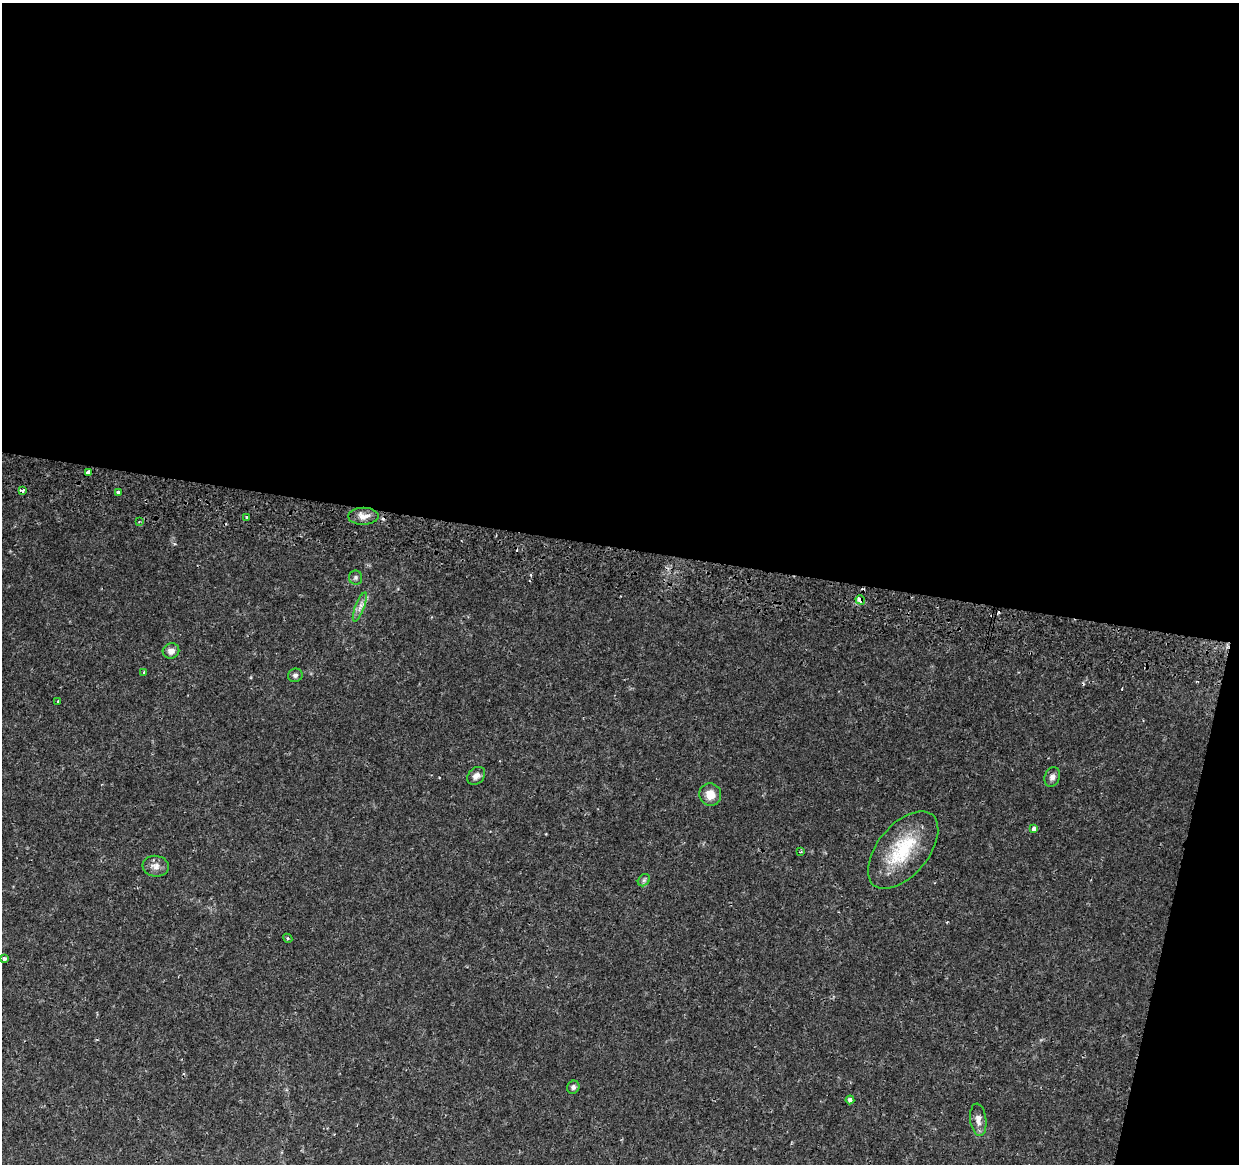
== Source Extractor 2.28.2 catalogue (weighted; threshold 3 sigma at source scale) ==
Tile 4 of 4 x 4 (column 4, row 1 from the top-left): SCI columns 3731-4967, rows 3817-4978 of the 4977 x 5249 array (HDU 1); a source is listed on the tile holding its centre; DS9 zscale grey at full resolution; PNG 1241 x 1166 px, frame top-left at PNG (2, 3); each listed source drawn as its Kron ellipse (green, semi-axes under 4 px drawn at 4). Shown black and unused: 49% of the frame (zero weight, under 2 of 3 exposures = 3% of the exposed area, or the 3 px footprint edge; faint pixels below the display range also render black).
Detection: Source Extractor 2.28.2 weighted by HDU 2 'WHT'; one run over the whole footprint, this tile lists its part. Background 0.0373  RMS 0.0039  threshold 0.0177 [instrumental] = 3 sigma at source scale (4.5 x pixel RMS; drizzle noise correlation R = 1.50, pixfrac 1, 0.0396/0.0396 arcsec/px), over >= 5 px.
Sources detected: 29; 3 cosmic-ray / hot-pixel residue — neither listed nor drawn; the other 26 listed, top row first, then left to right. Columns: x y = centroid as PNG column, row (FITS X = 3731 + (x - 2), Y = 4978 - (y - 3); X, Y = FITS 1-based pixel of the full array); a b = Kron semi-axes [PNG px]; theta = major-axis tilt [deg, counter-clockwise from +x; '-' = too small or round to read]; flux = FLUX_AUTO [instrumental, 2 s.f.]
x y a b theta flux
88 473 4 3 - 3.3
23 490 4 3 - 4.3
119 492 4 3 - 1.3
363 516 15 8 0 3.1
246 517 3 3 - 0.93
139 521 4 3 - 0.33
356 577 7 6 - 0.95
860 600 5 3 - 4.7
360 607 15 4 69 2.1
171 651 8 7 - 2.4
144 672 3 3 - 0.66
295 675 7 6 - 1.1
58 702 3 3 - 1.3
476 776 10 7 43 1.9
1052 777 10 7 70 1.6
710 795 11 11 - 4.3
1033 829 4 3 - 5.3
903 850 46 25 50 23
800 852 4 3 - 0.36
156 866 13 10 -7 2.5
644 880 7 5 46 0.83
288 938 5 4 - 0.46
4 959 3 3 - 1.1
573 1087 7 6 - 1
850 1100 4 4 - 1.1
978 1120 16 8 -83 2.7
Overlapping masked pixels (flux is a lower limit): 4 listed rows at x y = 88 473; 23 490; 363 516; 860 600